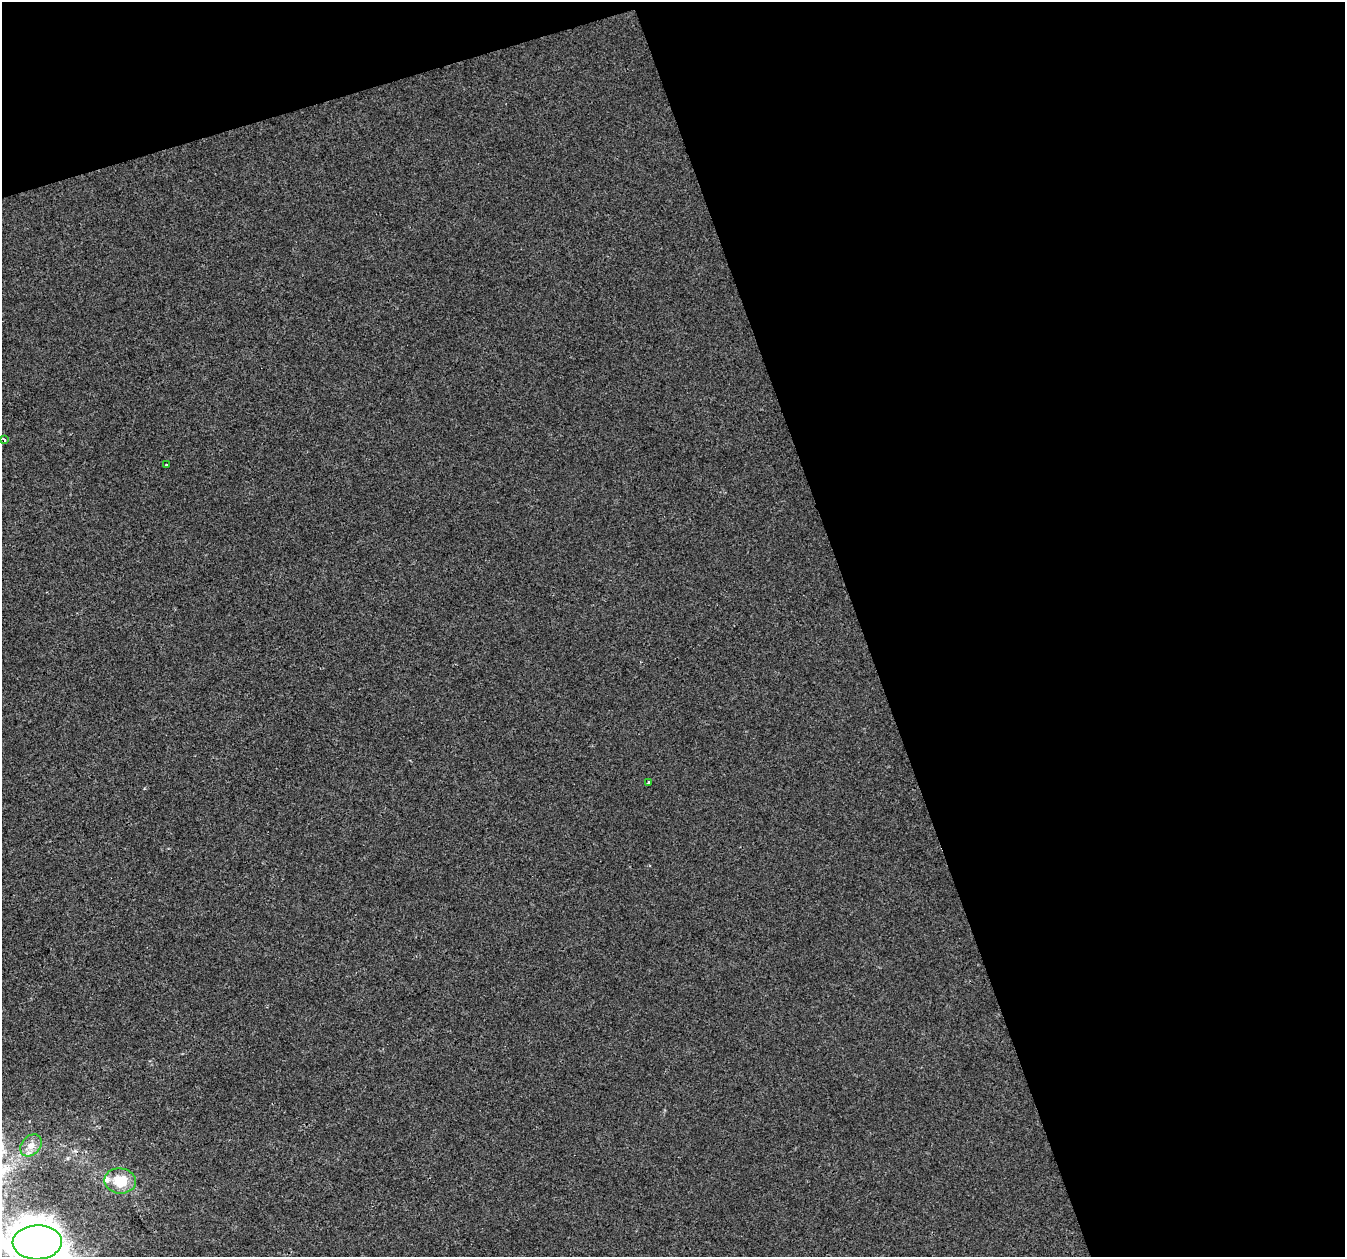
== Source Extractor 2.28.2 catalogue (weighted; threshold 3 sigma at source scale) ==
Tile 2 of 2 x 2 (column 2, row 1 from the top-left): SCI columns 1344-2686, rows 1313-2567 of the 2686 x 2608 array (HDU 1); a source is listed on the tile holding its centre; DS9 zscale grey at full resolution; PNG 1347 x 1259 px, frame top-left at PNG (2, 2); each listed source drawn as its Kron ellipse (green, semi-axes under 4 px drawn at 4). Shown black and unused: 40% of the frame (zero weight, under 2 of 3 exposures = <1% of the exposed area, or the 3 px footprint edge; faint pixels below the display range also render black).
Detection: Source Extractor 2.28.2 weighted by HDU 2 'WHT'; one run over the whole footprint, this tile lists its part. Background 2.02e-04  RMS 0.0041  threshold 0.0184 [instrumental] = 3 sigma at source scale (4.5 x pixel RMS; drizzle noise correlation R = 1.50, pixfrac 1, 0.0396/0.0396 arcsec/px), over >= 5 px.
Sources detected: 7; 1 inside a brighter listed object's ellipse — not listed separately; the other 6 listed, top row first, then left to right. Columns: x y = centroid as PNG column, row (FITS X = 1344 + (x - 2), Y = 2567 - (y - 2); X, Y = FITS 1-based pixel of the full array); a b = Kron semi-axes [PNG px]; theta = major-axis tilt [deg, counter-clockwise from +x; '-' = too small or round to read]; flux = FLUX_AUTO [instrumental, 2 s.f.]
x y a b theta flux
4 440 4 3 - 1.1
166 465 3 2 - 0.37
648 783 3 3 - 0.43
31 1145 12 9 48 3
120 1181 16 12 -7 11
37 1242 24 17 2 920
Isophote crosses this tile's border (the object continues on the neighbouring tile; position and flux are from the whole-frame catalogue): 1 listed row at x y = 37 1242